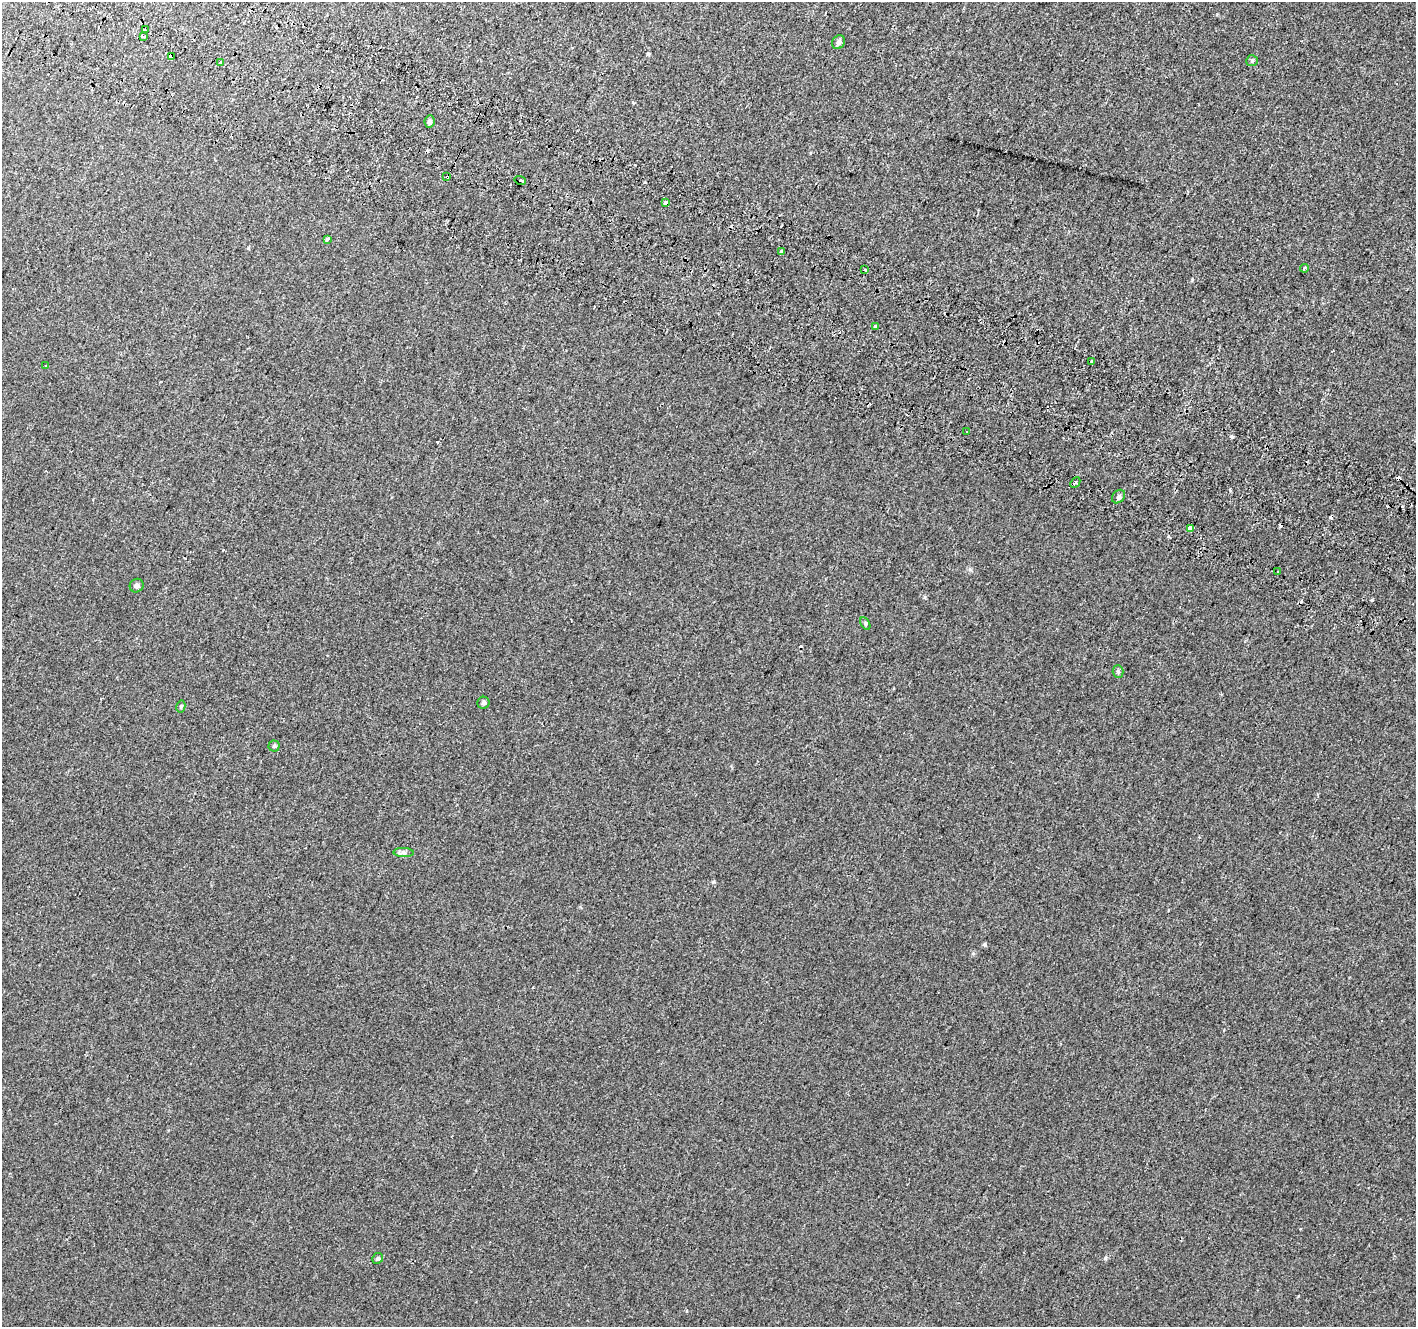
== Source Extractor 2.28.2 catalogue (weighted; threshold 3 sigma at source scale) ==
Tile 11 of 4 x 4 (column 3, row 3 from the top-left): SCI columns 2857-4270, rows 1585-2909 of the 5718 x 5883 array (HDU 1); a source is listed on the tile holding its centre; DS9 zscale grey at full resolution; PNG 1418 x 1329 px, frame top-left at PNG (2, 2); each listed source drawn as its Kron ellipse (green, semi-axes under 4 px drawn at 4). Shown black and unused: <1% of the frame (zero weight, under 2 of 3 exposures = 3% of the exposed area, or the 3 px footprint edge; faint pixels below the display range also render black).
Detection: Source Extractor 2.28.2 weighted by HDU 2 'WHT'; one run over the whole footprint, this tile lists its part. Background 5.91e-04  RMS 0.0039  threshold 0.0175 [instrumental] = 3 sigma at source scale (4.5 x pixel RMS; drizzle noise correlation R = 1.50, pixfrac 1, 0.0396/0.0396 arcsec/px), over >= 5 px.
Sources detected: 42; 12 cosmic-ray / hot-pixel residue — neither listed nor drawn; the other 30 listed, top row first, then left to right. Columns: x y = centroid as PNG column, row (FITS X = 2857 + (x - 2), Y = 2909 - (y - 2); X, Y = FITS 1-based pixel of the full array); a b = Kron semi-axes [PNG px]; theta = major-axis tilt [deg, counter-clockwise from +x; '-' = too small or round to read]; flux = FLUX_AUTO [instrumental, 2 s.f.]
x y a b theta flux
145 30 3 3 - 2
143 36 3 3 - 1
839 42 7 6 - 1.1
171 57 4 3 - 8.5
1252 61 5 5 - 0.53
220 62 3 3 - 1.3
430 122 6 5 - 1.1
447 177 3 3 - 1.8
520 180 6 3 -17 4.1
666 203 4 3 - 1.7
327 239 3 3 - 4.7
782 251 3 3 - 0.7
1304 268 4 3 - 0.81
865 269 3 2 - 0.74
875 326 3 3 - 0.99
1092 361 3 3 - 0.51
46 365 3 2 - 0.6
967 432 3 3 - 0.78
1075 483 6 3 47 0.58
1119 497 7 6 - 1
1190 528 4 3 - 79
1278 572 3 3 - 1.7
137 586 7 6 - 0.85
865 623 7 4 -59 0.57
1118 672 6 5 - 0.65
483 703 6 6 - 0.82
181 706 6 4 79 0.52
274 746 5 5 - 0.52
404 852 10 4 -1 1
378 1258 6 5 - 0.69
Overlapping masked pixels (flux is a lower limit): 3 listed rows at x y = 171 57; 447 177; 666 203
Unlisted compact peaks at least as high as the median listed source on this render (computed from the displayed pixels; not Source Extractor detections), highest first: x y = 1105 1258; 713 882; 1192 280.